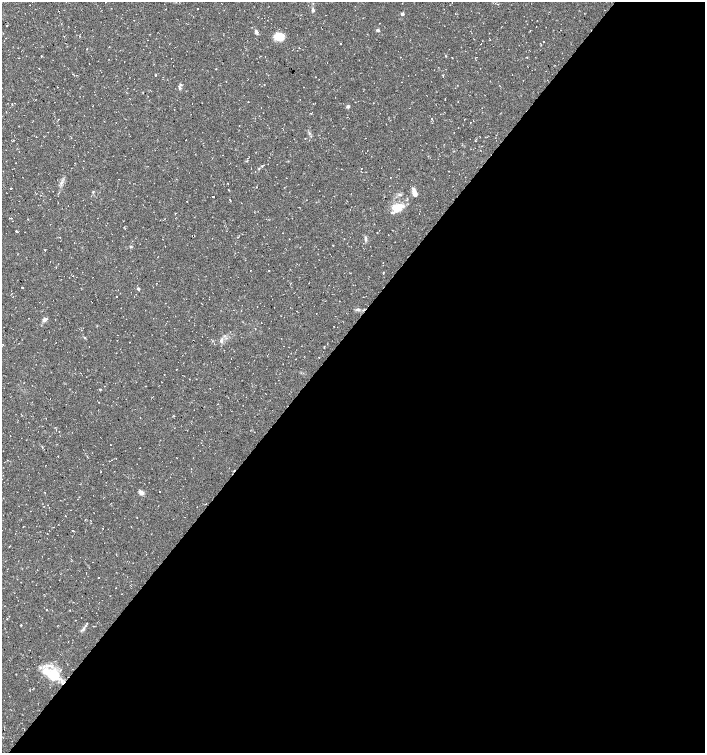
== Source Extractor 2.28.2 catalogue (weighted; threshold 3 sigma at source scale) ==
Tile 12 of 4 x 4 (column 4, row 3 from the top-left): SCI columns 4449-5854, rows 1501-3001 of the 6025 x 6006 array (HDU 1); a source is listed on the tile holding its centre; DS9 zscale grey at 2 x 2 block average (1 PNG px = mean of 2 x 2 image px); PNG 707 x 755 px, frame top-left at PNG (2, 2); no overlay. Shown black and unused: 56% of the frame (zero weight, under 2 of 3 exposures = <1% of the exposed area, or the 3 px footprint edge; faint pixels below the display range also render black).
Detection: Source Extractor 2.28.2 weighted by HDU 2 'WHT'; one run over the whole footprint, this tile lists its part. Background 0.0323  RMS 0.004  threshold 0.018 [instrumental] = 3 sigma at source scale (4.5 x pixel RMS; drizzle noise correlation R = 1.50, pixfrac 1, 0.0396/0.0396 arcsec/px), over >= 5 px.
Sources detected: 110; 22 cosmic-ray / hot-pixel residue — not listed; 2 inside a brighter listed object's ellipse — not listed separately; the other 86 listed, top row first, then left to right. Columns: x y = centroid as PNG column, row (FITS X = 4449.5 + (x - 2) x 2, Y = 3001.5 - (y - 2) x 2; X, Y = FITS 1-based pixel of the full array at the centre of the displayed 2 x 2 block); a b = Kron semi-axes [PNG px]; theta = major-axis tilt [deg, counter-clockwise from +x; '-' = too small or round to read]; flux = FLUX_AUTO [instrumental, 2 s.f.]
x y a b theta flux
452 3 2 2 - 0.33
497 4 2 2 - 0.5
198 9 2 2 - 0.32
313 10 4 4 - 1.3
59 11 2 2 - 1.1
402 14 3 3 - 1.7
380 23 2 2 - 0.77
378 30 3 3 - 1.9
256 32 5 4 - 1.8
279 37 10 7 0 15
543 42 2 2 - 1.3
87 49 2 2 - 0.46
41 56 2 2 - 1.8
265 57 2 2 - 0.68
526 57 2 2 - 0.56
216 69 2 2 - 0.52
155 75 2 2 - 0.91
443 75 2 2 - 0.81
179 88 5 2 - 1.1
348 106 5 3 - 1.4
432 118 2 2 - 0.44
58 120 2 2 - 3.7
309 133 3 2 - 0.74
365 138 2 2 - 0.67
264 165 2 2 - 0.36
255 171 2 2 - 0.65
390 177 2 2 - 0.44
228 183 2 2 - 0.39
256 187 2 2 - 0.41
10 188 2 2 - 0.45
229 190 2 2 - 0.52
414 192 10 4 -73 6
400 195 5 3 - 1.2
213 197 2 2 - 2.9
230 200 3 2 - 0.77
187 201 2 2 - 0.3
68 205 2 2 - 1
400 206 10 9 - 11
392 212 12 3 24 2.9
16 232 2 2 - 4.6
283 233 2 2 - 0.39
192 236 2 2 - 0.29
60 237 2 2 - 0.31
238 237 3 2 - 0.38
366 239 5 2 - 1.3
333 245 2 2 - 0.49
131 247 4 2 - 0.75
45 250 2 2 - 1.9
56 268 2 2 - 0.75
269 271 2 2 - 2.1
383 273 2 2 - 1.2
73 276 2 2 - 1.1
22 287 2 2 - 3.4
138 289 3 3 - 1.6
116 297 2 2 - 0.75
358 309 6 3 5 2.2
297 311 2 2 - 0.43
44 319 5 4 - 3.1
334 326 2 2 - 0.27
255 329 2 2 - 0.35
221 340 7 4 74 2.8
129 342 2 2 - 2.6
214 344 2 2 - 0.34
234 351 2 2 - 0.39
319 358 2 2 - 1.9
176 369 2 2 - 0.38
100 389 2 2 - 0.75
98 402 2 2 - 0.59
174 416 2 2 - 0.53
110 445 2 2 - 0.96
140 448 2 2 - 0.92
58 456 2 2 - 0.66
160 491 2 2 - 0.96
141 492 7 4 -33 3
66 516 2 2 - 0.83
53 527 2 2 - 0.51
72 530 2 2 - 0.41
99 578 2 2 - 1.4
47 610 2 2 - 0.5
75 620 2 2 - 0.31
21 625 3 2 - 0.52
93 626 2 2 - 0.47
83 629 5 3 - 1.6
61 670 4 2 - 1.1
44 671 3 2 - 8
54 676 11 9 -54 29
Diffuse or blended objects may show on this block-average render without a row.